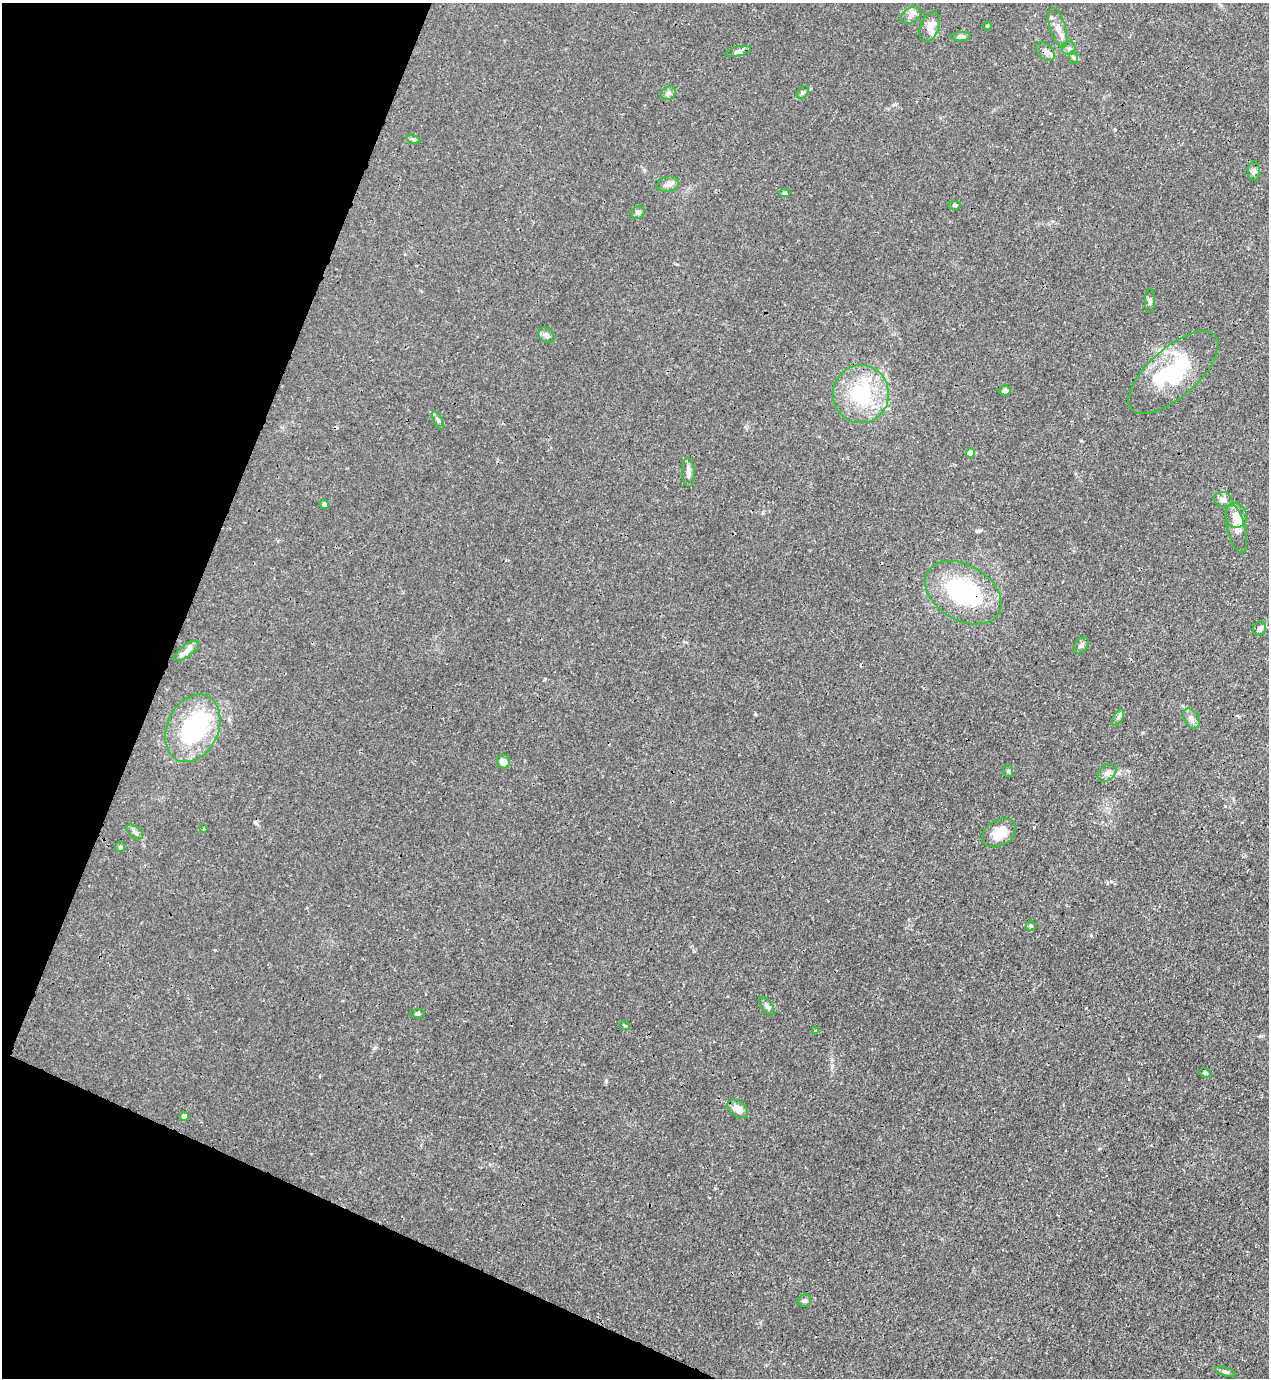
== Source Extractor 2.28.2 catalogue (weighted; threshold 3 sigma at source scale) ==
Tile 9 of 4 x 4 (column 1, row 3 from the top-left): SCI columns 230-1496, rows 1421-2796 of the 5650 x 5590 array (HDU 1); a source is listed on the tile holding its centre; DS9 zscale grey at full resolution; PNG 1271 x 1380 px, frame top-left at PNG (2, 3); each listed source drawn as its Kron ellipse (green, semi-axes under 4 px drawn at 4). Shown black and unused: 20% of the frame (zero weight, under 3 of 4 exposures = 7% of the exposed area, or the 3 px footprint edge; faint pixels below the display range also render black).
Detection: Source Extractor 2.28.2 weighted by HDU 2 'WHT'; one run over the whole footprint, this tile lists its part. Background 0.0192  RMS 0.0026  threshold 0.0119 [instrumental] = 3 sigma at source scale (4.5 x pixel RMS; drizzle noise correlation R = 1.50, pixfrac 1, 0.05/0.05 arcsec/px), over >= 5 px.
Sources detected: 61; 3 inside a brighter object's white glare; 1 cosmic-ray / hot-pixel residue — neither listed nor drawn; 4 inside a brighter listed object's ellipse — not listed separately; the other 53 listed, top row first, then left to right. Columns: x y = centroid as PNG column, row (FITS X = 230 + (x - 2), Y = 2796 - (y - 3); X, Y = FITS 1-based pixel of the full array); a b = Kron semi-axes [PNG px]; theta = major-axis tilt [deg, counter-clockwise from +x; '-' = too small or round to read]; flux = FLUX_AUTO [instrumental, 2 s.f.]
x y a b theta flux
911 15 11 7 34 1.4
987 26 4 4 - 0.36
930 27 16 9 68 2.2
1058 28 20 8 -74 2.2
961 36 10 4 4 0.81
1069 48 7 6 - 0.85
738 51 13 4 13 0.85
1045 52 11 7 -44 1.2
1074 58 6 4 -71 0.41
803 92 7 5 49 0.49
669 93 8 6 36 0.76
413 139 7 3 -19 0.48
1254 171 10 6 90 0.78
668 184 11 7 13 1.6
785 193 6 4 3 0.54
954 205 6 4 -1 0.4
638 213 7 6 - 0.69
1150 301 12 5 87 0.81
546 335 9 6 -36 1
1174 372 56 24 41 21
1005 391 6 5 - 0.73
861 394 29 28 - 18
438 420 10 4 -64 0.58
971 453 4 4 - 3.6
688 473 14 6 -87 1.5
1223 499 9 7 -14 1.1
324 504 5 4 - 0.54
1236 516 12 10 -76 3.2
1236 529 25 9 -76 2.6
963 593 41 27 -31 32
1260 629 7 6 - 0.99
1081 645 9 6 49 0.79
187 651 14 6 37 1.5
1118 718 9 5 63 0.67
1191 719 11 7 -59 1.2
193 728 35 25 65 31
503 762 7 6 - 1.5
1008 771 6 5 - 0.48
1107 773 10 7 38 1.1
203 829 4 3 - 0.24
134 832 10 5 -38 0.79
999 833 18 12 31 5.4
120 847 5 5 - 0.39
1031 926 5 5 - 0.36
767 1006 11 5 -54 0.79
417 1013 7 4 6 0.42
625 1026 5 3 - 0.26
815 1031 3 3 - 0.32
1205 1073 6 4 -20 0.41
738 1109 12 7 -36 2.5
184 1116 4 4 - 1.9
805 1301 6 6 - 0.65
1226 1372 11 4 -18 0.66
Overlapping masked pixels (flux is a lower limit): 1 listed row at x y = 1045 52
Unlisted compact peaks at least as high as the median listed source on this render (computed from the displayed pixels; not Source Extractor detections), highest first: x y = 606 1081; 832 1066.